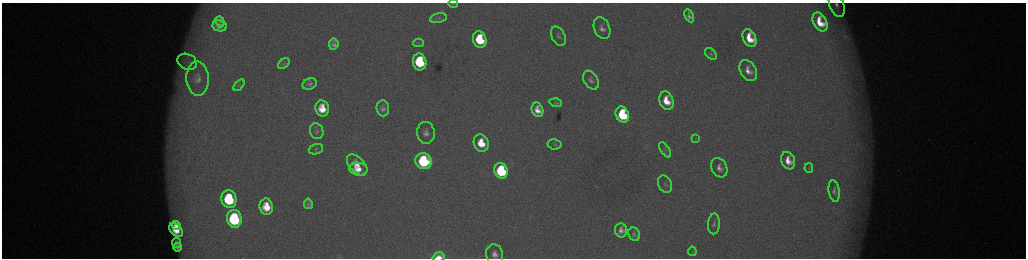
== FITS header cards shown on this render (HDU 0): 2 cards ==
NAXIS1  =                 2048 /fastest changing axis
NAXIS2  =                  512 /next to fastest changing axis

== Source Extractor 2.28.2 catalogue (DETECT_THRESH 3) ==
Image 2048 x 512 px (HDU 0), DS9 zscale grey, zoomed out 1/2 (1 PNG px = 2 x 2 image px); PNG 1028 x 260 px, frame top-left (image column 1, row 511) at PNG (2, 3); each listed source drawn as its Kron ellipse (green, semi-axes under 4 px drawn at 4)
Background 178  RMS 2.1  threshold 6.28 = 3 sigma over >= 5 px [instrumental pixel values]
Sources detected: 62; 4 cannot appear on this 1/2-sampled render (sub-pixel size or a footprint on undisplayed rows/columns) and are neither listed nor drawn; the other 58 listed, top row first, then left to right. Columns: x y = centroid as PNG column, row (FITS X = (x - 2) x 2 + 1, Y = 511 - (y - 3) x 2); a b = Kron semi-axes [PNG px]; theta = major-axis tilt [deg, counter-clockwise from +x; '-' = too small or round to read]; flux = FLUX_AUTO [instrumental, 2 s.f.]
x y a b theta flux
453 3 5 2 - 640
837 5 12 7 -67 3500
689 16 7 4 -62 1700
438 18 8 5 11 1300
220 21 5 3 - 1000
820 22 10 6 -63 11000
220 26 7 5 -12 2700
602 28 11 7 -67 3100
558 36 10 6 -62 1700
750 38 9 6 -66 11000
480 40 8 6 -76 22000
418 43 5 3 - 490
334 44 5 5 - 1700
711 54 7 4 -47 850
187 62 10 7 -25 3400
420 62 8 6 -81 33000
284 63 7 4 41 760
748 71 11 7 -59 4500
198 78 17 11 -88 5000
591 80 10 7 -59 2000
310 84 7 5 22 1300
239 85 7 4 50 650
666 101 9 6 -68 9700
556 103 6 4 -18 730
322 108 8 6 -81 9800
383 108 8 6 -85 2300
537 110 7 5 -71 5100
622 115 8 6 -69 38000
317 131 8 6 -69 1300
426 133 11 9 -84 3300
696 139 4 3 - 420
481 143 9 7 -71 12000
555 144 7 5 -8 900
316 149 7 5 18 910
665 150 9 4 -57 1200
424 161 8 8 - 58000
788 161 9 6 -67 6500
357 165 13 7 -46 6900
719 168 10 7 -63 3200
809 168 5 2 - 350
358 169 9 6 -9 6000
501 171 8 6 -72 50000
665 184 9 6 -67 1600
834 191 11 5 -82 1800
229 199 9 7 -79 34000
308 204 5 4 - 1300
266 207 8 6 -82 10000
234 219 9 7 -79 59000
714 224 10 6 86 1700
176 226 5 3 - 3400
176 230 8 5 -44 8400
621 230 7 6 - 3100
634 234 7 5 -62 1200
176 243 5 3 - 1100
177 247 4 3 - 1300
692 251 4 2 - 380
494 254 10 8 -72 3700
439 257 6 4 17 11000
At the frame edge (FLAGS 8, measured only in part): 4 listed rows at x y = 453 3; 837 5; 494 254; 439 257
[4 sub-pixel or undisplayed-footprint detections neither listed nor drawn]